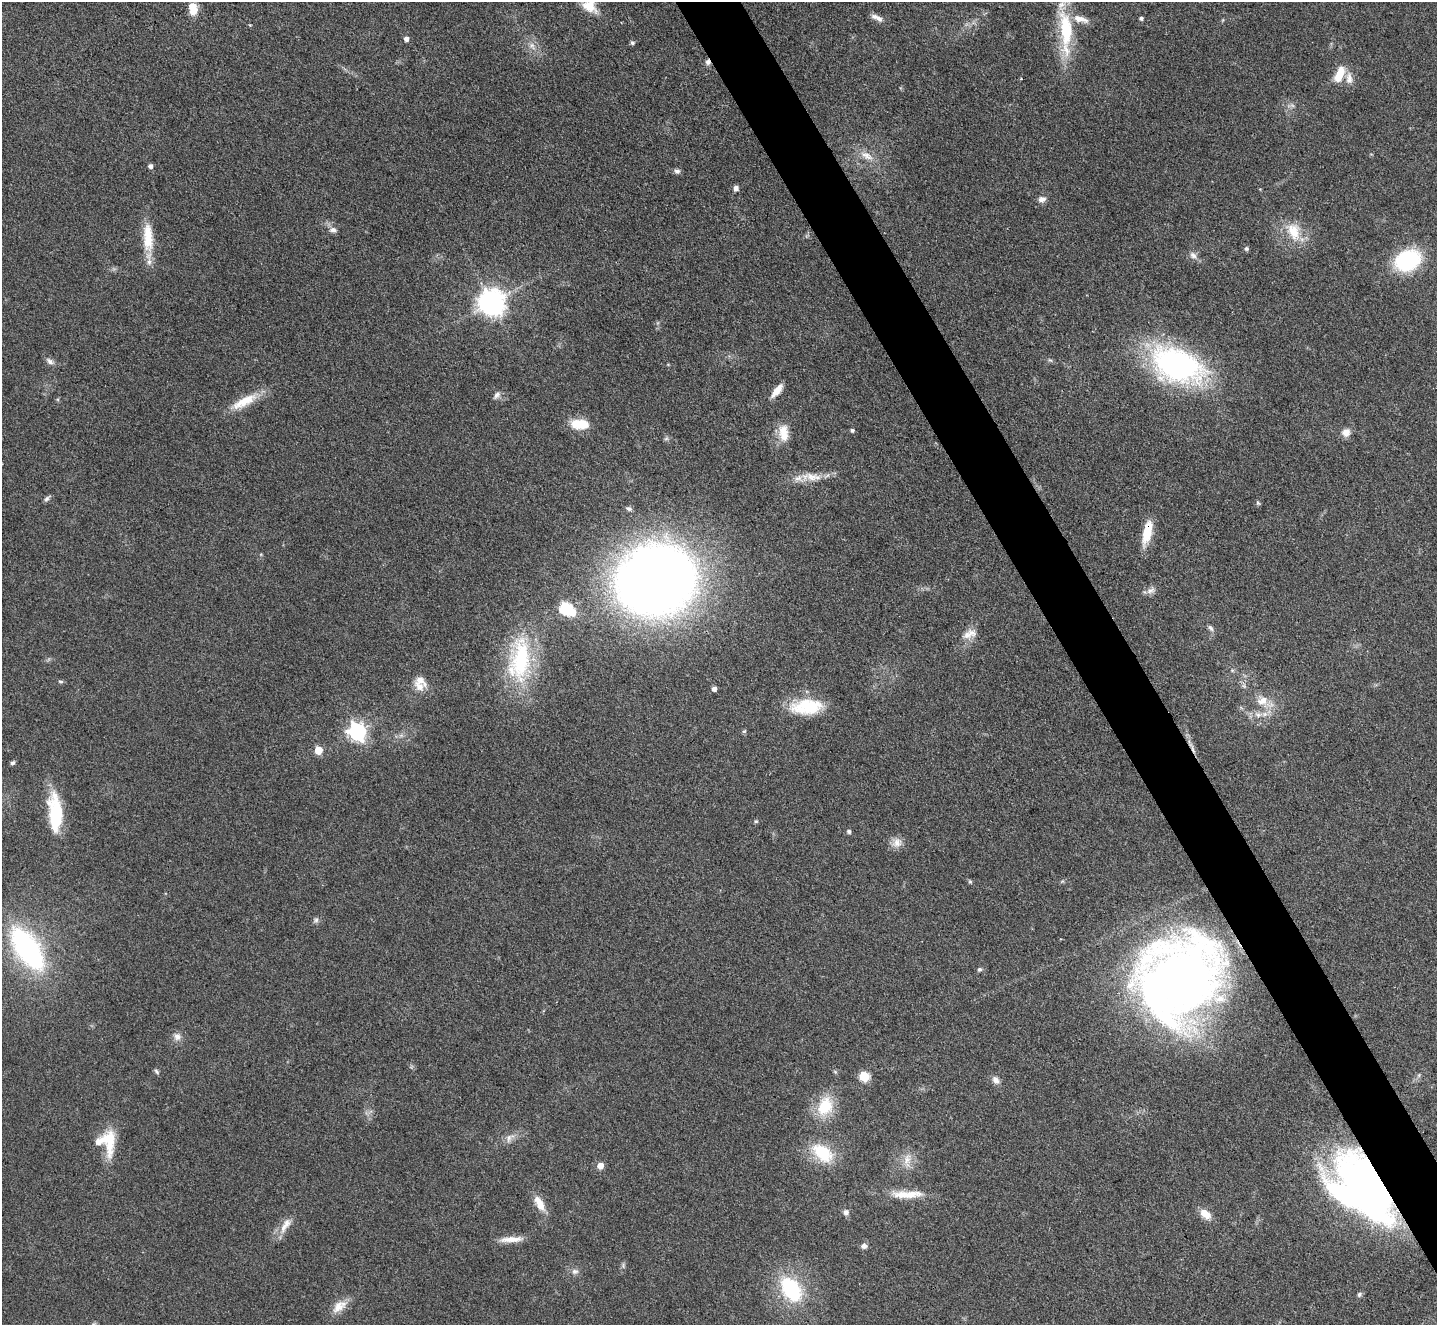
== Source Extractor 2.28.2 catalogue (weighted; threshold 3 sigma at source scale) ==
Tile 6 of 4 x 4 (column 2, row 2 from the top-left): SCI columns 1436-2870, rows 2796-4118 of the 5741 x 5729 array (HDU 1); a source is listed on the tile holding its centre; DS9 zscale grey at full resolution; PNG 1439 x 1327 px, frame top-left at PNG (2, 2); no overlay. Shown black and unused: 4% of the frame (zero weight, under 3 of 4 exposures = <1% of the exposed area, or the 3 px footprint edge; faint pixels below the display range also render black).
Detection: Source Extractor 2.28.2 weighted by HDU 2 'WHT'; one run over the whole footprint, this tile lists its part. Background 0.261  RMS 0.009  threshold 0.0407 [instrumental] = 3 sigma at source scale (4.5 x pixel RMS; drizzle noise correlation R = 1.50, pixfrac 1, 0.05/0.05 arcsec/px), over >= 5 px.
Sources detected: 97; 1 too faint to see at this stretch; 2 inside a brighter object's white glare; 1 cosmic-ray / hot-pixel residue — not listed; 5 inside a brighter listed object's ellipse — not listed separately; the other 88 listed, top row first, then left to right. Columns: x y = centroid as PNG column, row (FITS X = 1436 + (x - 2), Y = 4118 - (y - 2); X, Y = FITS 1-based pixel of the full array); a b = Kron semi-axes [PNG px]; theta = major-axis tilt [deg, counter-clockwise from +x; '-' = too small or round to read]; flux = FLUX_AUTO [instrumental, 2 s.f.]
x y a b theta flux
589 6 22 15 -34 16
193 8 14 8 -81 16
877 18 17 6 -27 5.4
1141 18 4 4 - 2.2
1080 19 25 9 -15 11
250 25 4 3 - 0.71
1066 31 60 15 -87 58
406 39 5 4 - 4.6
632 43 6 5 - 1.8
532 46 12 7 -50 5.9
708 62 8 6 85 3
1339 74 20 9 66 18
1349 78 17 9 -88 7.4
867 156 20 10 -28 11
150 166 5 5 - 3.4
677 171 8 6 6 2.7
736 188 6 5 - 3.7
1042 199 10 7 8 4.5
333 230 10 7 -13 3.9
1293 231 26 18 -65 25
148 237 40 12 -88 28
1246 249 6 5 - 1.8
1193 255 11 8 -43 4.5
1408 260 21 15 23 100
491 302 9 8 - 1100
1050 360 7 4 -42 1.5
50 361 12 7 -37 3.7
1177 365 43 26 -21 280
777 391 18 7 50 9.5
497 395 10 7 50 3.3
244 401 37 11 28 23
580 424 19 10 -3 23
852 430 5 4 - 1.8
1346 432 10 9 - 7.4
783 433 23 12 -85 15
811 477 19 12 -1 13
47 498 9 5 45 2.3
1258 503 7 5 -71 1.5
629 508 7 5 -21 2.3
1147 532 29 9 77 23
656 580 55 46 22 1200
1151 590 13 8 29 4.8
566 608 6 6 - 110
1210 628 10 5 -52 2.6
967 635 12 12 - 7.8
521 660 65 27 87 94
61 681 6 5 - 1.5
419 686 18 12 -35 11
714 689 5 4 - 5.2
1262 700 15 11 25 12
807 707 38 18 4 42
1258 715 10 6 -1 5
744 731 6 5 - 1.4
357 732 7 7 - 370
318 750 5 5 - 21
13 763 6 5 - 2.2
55 813 42 14 -86 51
756 821 5 4 - 1.3
849 831 5 5 - 2.1
897 843 15 12 37 7.5
970 881 6 5 - 1.3
316 920 8 6 28 2.4
27 949 33 16 -55 240
979 969 6 5 - 1.9
1178 978 90 72 50 700
177 1036 11 9 -63 5.5
156 1071 7 5 -47 2
864 1076 5 5 - 55
996 1080 11 8 -51 4.7
825 1106 24 17 67 34
509 1138 15 9 56 6
109 1140 39 16 -87 30
822 1153 26 16 -39 39
907 1159 17 9 69 9.7
600 1166 5 5 - 11
1370 1185 73 48 -37 560
905 1195 36 10 -2 20
539 1203 22 10 -62 12
846 1212 7 7 - 3.4
1205 1214 15 9 -39 11
285 1225 27 9 58 11
511 1239 30 7 3 11
864 1246 7 6 - 3.6
575 1271 10 7 -4 3.7
791 1289 27 17 -56 75
1359 1295 7 6 - 1.9
339 1306 22 12 39 12
94 1324 7 4 71 1.9
Overlapping masked pixels (flux is a lower limit): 3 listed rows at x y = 708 62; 1147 532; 1370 1185
Isophote crosses this tile's border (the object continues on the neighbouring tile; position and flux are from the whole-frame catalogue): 3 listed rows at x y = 589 6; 1066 31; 94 1324